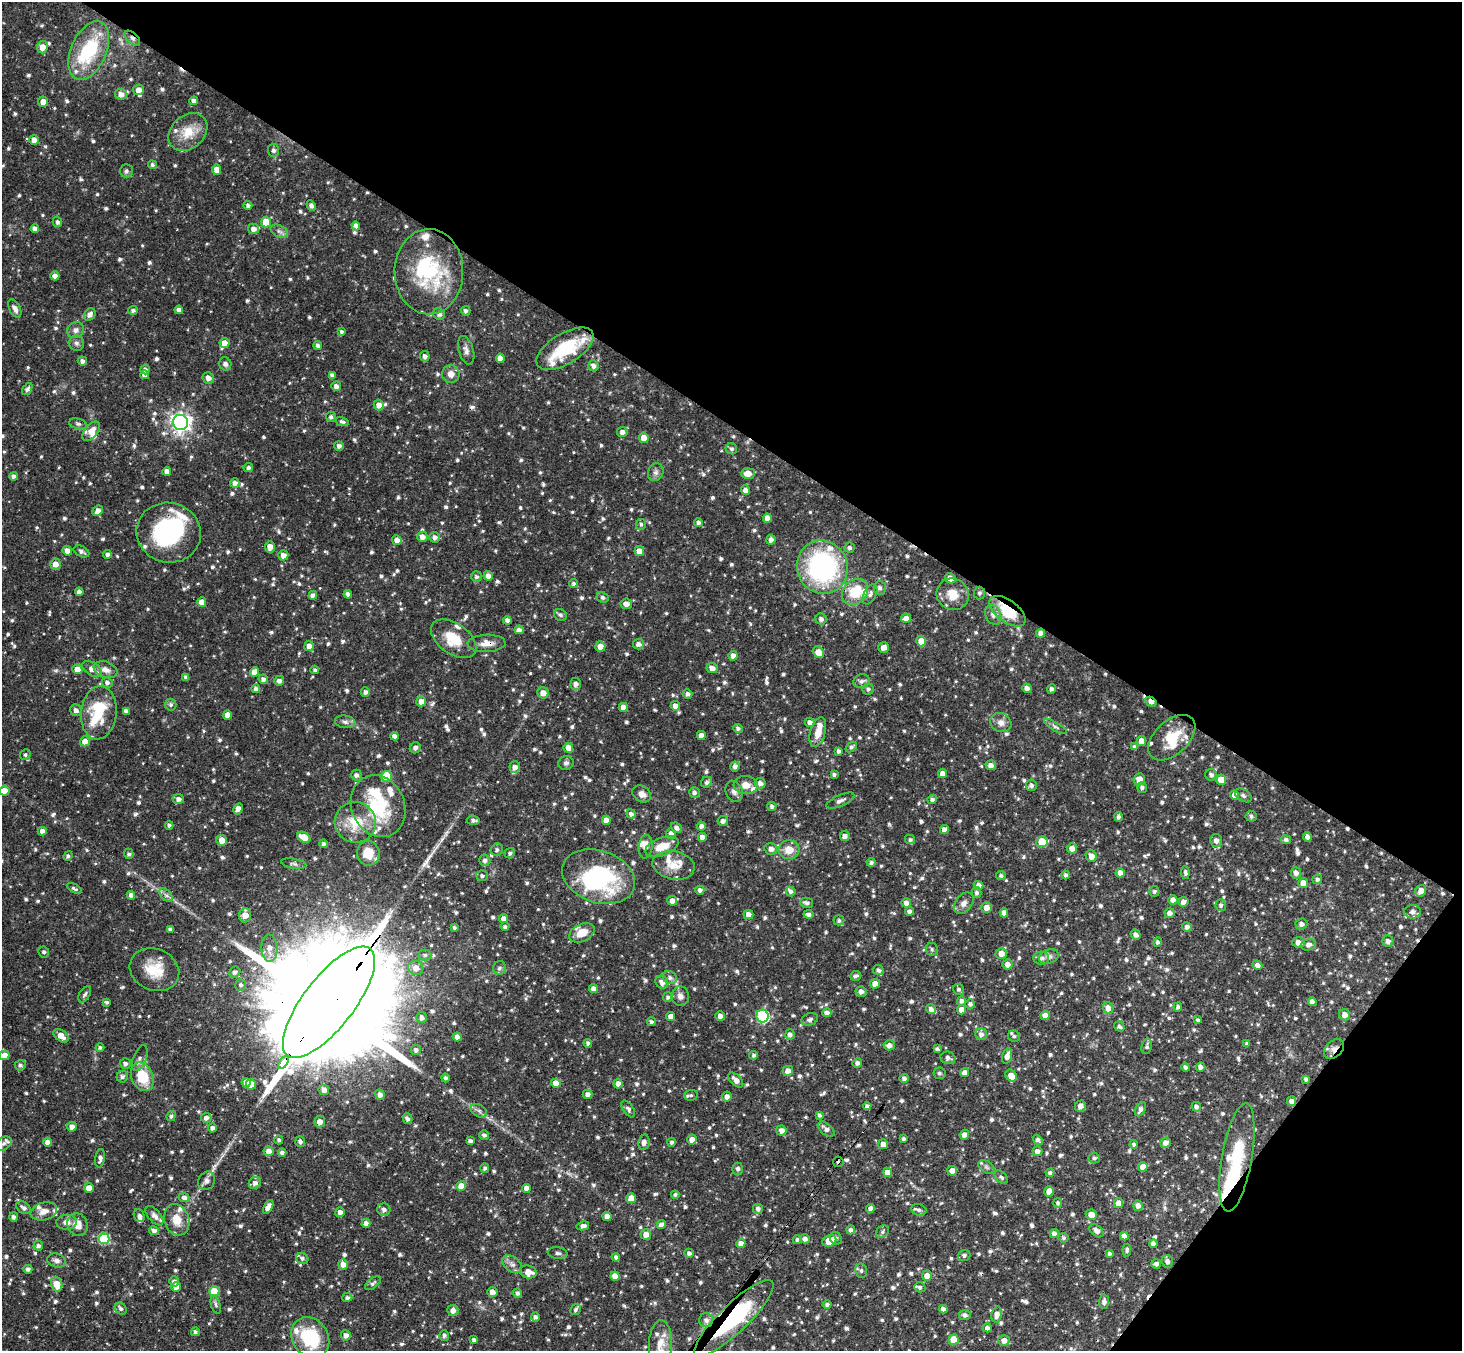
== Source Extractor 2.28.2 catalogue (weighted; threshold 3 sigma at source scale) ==
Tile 8 of 4 x 4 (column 4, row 2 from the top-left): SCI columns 4419-5878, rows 3038-4386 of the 5915 x 5936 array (HDU 1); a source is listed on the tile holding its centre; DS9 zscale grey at full resolution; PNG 1464 x 1353 px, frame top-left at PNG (2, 2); each listed source drawn as its Kron ellipse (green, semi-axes under 4 px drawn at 4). Shown black and unused: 36% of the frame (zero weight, under 3 of 4 exposures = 6% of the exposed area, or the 3 px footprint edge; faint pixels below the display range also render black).
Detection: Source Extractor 2.28.2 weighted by HDU 2 'WHT'; one run over the whole footprint, this tile lists its part. Background 0.0638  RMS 0.0039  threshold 0.0177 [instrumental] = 3 sigma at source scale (4.5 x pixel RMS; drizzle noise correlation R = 1.50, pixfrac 1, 0.05/0.05 arcsec/px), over >= 5 px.
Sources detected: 1249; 6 inside a brighter object's white glare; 7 cosmic-ray / hot-pixel residue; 2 long thin detections or spike segments (spike, bleed or trail) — neither listed nor drawn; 55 inside a brighter listed object's ellipse — not listed separately; of the other 1179, all 500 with FLUX_AUTO >= 0.923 (the completeness limit of this list) listed and drawn (679 fainter detections not listed), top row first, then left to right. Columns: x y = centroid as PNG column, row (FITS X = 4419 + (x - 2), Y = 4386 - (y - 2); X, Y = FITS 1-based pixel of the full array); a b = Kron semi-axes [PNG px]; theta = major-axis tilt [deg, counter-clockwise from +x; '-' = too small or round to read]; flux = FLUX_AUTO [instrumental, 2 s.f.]
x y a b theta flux
132 38 9 5 -44 1.3
42 47 6 5 - 4
89 50 31 17 66 26
138 90 5 5 - 2.3
121 94 6 5 - 2.8
194 101 4 4 - 1.9
43 102 5 5 - 3.6
188 132 22 16 43 8.9
34 140 5 4 - 2.8
273 150 6 5 - 1.1
152 165 4 4 - 1.1
216 170 5 4 - 2.8
126 171 6 6 - 1.2
248 205 4 4 - 1.2
311 205 5 4 - 1.4
57 222 5 4 - 1.1
266 222 5 5 - 8.4
356 226 4 4 - 1.7
35 229 4 4 - 2.4
253 229 5 5 - 2.4
279 231 9 6 -29 1.4
429 272 43 34 -89 36
55 276 4 4 - 2.2
15 309 10 5 -64 1.7
133 310 5 4 - 1.1
179 310 4 4 - 1.8
466 311 5 4 - 1.2
90 314 7 5 54 1.9
439 314 6 5 - 1.6
76 330 8 7 - 2
341 332 4 4 - 0.95
76 343 8 7 - 1.3
224 343 5 5 - 3.1
318 346 4 4 - 1.5
565 349 32 15 32 21
466 350 15 7 -73 2.1
425 356 5 5 - 1.5
500 358 4 4 - 2.7
82 361 4 4 - 1.5
225 364 6 6 - 2.1
593 366 5 5 - 1.7
145 369 5 5 - 1.1
451 374 9 8 - 3.1
145 375 4 4 - 2
332 375 4 4 - 1.5
208 378 6 5 - 2
336 386 5 5 - 2
27 389 7 4 54 1.2
379 405 5 5 - 3
331 417 5 5 - 0.99
180 422 8 7 - 210
342 422 7 4 -13 1.1
78 424 9 5 -14 1
91 431 11 6 49 3.9
622 432 5 5 - 1.9
644 438 5 5 - 3.6
339 446 5 5 - 1.4
731 449 6 5 - 1
248 468 5 4 - 1.2
167 471 4 4 - 2.1
656 472 9 7 66 1.6
748 473 7 5 5 4.1
14 476 4 4 - 1.4
235 483 4 4 - 1.9
746 490 5 4 - 2.3
98 511 6 4 43 2.3
767 518 5 4 - 2.8
698 523 4 4 - 1.3
641 524 5 5 - 0.92
169 533 32 30 -12 38
422 537 5 5 - 2.2
435 537 5 5 - 1.6
397 540 5 4 - 2.3
771 540 5 4 - 1.7
270 547 6 5 - 3.1
850 548 5 5 - 1.1
67 551 5 4 - 2.5
81 551 8 5 -27 1.4
639 551 5 5 - 3
107 554 4 4 - 1.3
283 555 5 5 - 3.1
55 564 5 5 - 2.8
822 567 27 25 -67 68
488 576 5 4 - 2.3
477 577 5 5 - 1.1
950 578 5 5 - 3.6
573 583 4 4 - 0.99
880 588 7 6 - 1.5
79 592 4 4 - 2
855 592 14 11 45 12
980 593 6 5 - 1.1
348 594 4 4 - 1.8
870 594 11 6 63 1.3
953 594 16 15 - 6.4
313 595 4 4 - 1.6
603 597 6 5 - 1.1
202 602 4 4 - 3.3
626 604 5 5 - 2.2
1008 611 21 11 -37 15
560 615 6 6 - 1.1
993 615 10 7 -68 2.2
906 618 5 4 - 2.2
821 619 6 5 - 1.4
507 620 4 4 - 1.6
519 630 4 4 - 1.8
1041 633 4 4 - 2.4
454 639 25 15 -35 10
921 641 5 5 - 3.9
486 643 19 8 2 3.7
638 644 5 5 - 2
309 646 5 4 - 2.6
600 646 5 5 - 2.9
883 647 5 5 - 2.7
818 652 6 5 - 4.5
733 656 5 4 - 2.4
712 668 5 5 - 2.5
77 669 5 5 - 3.3
92 669 11 6 -33 3.3
105 670 12 8 -20 2.8
315 670 4 4 - 0.94
254 672 5 4 - 3.6
186 677 4 4 - 1.4
263 679 5 4 - 1.5
279 681 5 5 - 1.5
861 681 8 7 - 1.5
107 683 5 4 - 1.3
576 684 6 5 - 2
1027 688 5 4 - 1.8
256 689 4 4 - 1.5
868 689 5 5 - 1.1
1052 689 5 4 - 1.2
365 692 5 4 - 1.3
543 693 6 5 - 3.1
688 694 5 4 - 1.4
421 702 5 5 - 3.1
1151 702 6 4 -29 2.3
171 705 6 6 - 0.94
675 706 5 4 - 2.6
623 707 4 4 - 2.8
76 710 6 5 - 1.8
126 711 4 4 - 1.7
99 713 27 17 84 18
227 715 4 4 - 2.8
345 722 10 6 -8 1.5
810 722 5 4 - 2
1001 723 11 9 -28 2.8
1055 727 13 4 -30 1.2
738 728 5 4 - 1
818 732 15 7 75 4.7
701 735 4 4 - 2.7
395 736 4 4 - 2
1172 738 28 17 43 11
85 741 5 5 - 2.9
1141 741 5 5 - 2.8
851 747 6 4 41 1.1
1135 747 4 4 - 1.1
415 748 6 5 - 1.7
568 748 5 5 - 3.4
839 751 4 4 - 1.2
25 755 5 5 - 0.96
566 763 7 7 - 1.2
991 765 5 5 - 2.2
735 766 5 4 - 1.7
515 767 5 5 - 2.1
942 774 4 4 - 2.9
356 775 5 5 - 1.4
834 775 4 3 - 1
1211 775 6 6 - 1.5
386 776 5 5 - 10
1139 779 6 5 - 3.3
1221 780 5 5 - 5.2
707 782 6 5 - 1.2
760 783 5 5 - 1.7
746 785 12 9 -3 3.4
1031 785 6 5 - 1.2
1142 787 5 5 - 1
4 791 5 5 - 3.4
734 791 10 8 -65 1.8
694 792 5 5 - 1.3
642 794 10 7 -35 2.3
1235 795 5 4 - 3
1243 795 9 5 -33 1.1
178 799 5 5 - 1.7
932 800 5 4 - 0.99
840 801 15 5 24 1.6
378 806 32 26 -66 28
772 806 4 4 - 1.2
238 809 6 4 61 2.9
631 814 4 4 - 1.5
1251 816 5 5 - 1.1
1118 817 4 4 - 1.1
473 820 6 4 -7 1.3
606 820 4 4 - 2.9
723 821 5 5 - 1.6
355 822 21 20 - 12
169 825 4 4 - 0.94
701 826 4 4 - 1.6
676 828 6 5 - 1.4
944 830 4 4 - 2.2
42 831 4 4 - 2.2
671 834 5 5 - 2.5
845 836 5 5 - 1.8
304 837 7 5 -31 5.6
702 837 4 4 - 2.7
1307 837 5 4 - 1.8
222 840 5 5 - 3.9
910 840 5 4 - 0.92
1286 840 5 4 - 1.3
1216 841 6 6 - 2
1042 842 6 5 - 12
323 844 4 4 - 1.1
646 847 12 7 84 2.4
662 847 18 9 21 6.5
1072 848 5 5 - 2.8
771 849 7 6 - 2
497 850 6 6 - 1.1
789 850 10 9 - 5
368 853 12 11 - 6.5
510 853 5 5 - 0.97
129 854 5 5 - 0.96
68 856 5 4 - 0.97
1091 856 6 5 - 3
485 860 6 5 - 1.5
871 863 4 4 - 1.1
294 864 13 5 -10 1.2
674 865 21 14 -11 6.2
1120 873 4 4 - 3.1
1185 873 6 4 -83 1
1296 873 5 5 - 2
1066 875 4 4 - 1
482 876 6 5 - 1
1001 876 5 4 - 0.98
598 877 38 26 -19 47
1317 879 5 4 - 1
1303 883 5 5 - 3.6
978 885 5 4 - 1.9
74 888 8 4 -28 0.96
700 890 4 4 - 1.5
791 891 5 4 - 1.1
1421 891 6 5 - 3
1154 892 5 5 - 0.94
977 893 5 5 - 1.1
131 895 4 4 - 1.8
166 895 8 5 -44 1.3
1173 900 5 4 - 2.2
672 901 5 5 - 2.5
1183 902 5 4 - 1.8
807 903 6 5 - 1.4
906 903 4 4 - 2
964 903 12 8 52 2.1
1221 905 6 5 - 1.1
986 907 5 5 - 3.1
910 911 4 4 - 1.6
1413 912 8 7 - 2
1004 913 4 4 - 2.6
1170 913 5 5 - 2.2
808 914 5 4 - 1.5
245 915 7 6 - 3.9
748 915 5 4 - 2.5
504 919 4 4 - 2.3
839 920 5 5 - 0.96
1301 924 6 5 - 1.8
505 927 4 4 - 0.97
1187 927 5 4 - 1.7
454 928 3 3 - 0.99
170 929 4 4 - 1.1
582 933 13 8 26 5.5
1136 935 5 4 - 1.4
1388 941 5 5 - 1.6
1157 942 5 4 - 0.97
1298 942 6 5 - 2.5
1309 945 7 5 15 1.9
269 948 14 8 -87 3.5
932 949 6 6 - 0.98
44 952 5 5 - 0.93
1001 953 6 5 - 3.2
425 955 6 5 - 0.95
1049 957 10 7 18 1.7
1041 958 8 6 -5 1.8
1008 964 5 5 - 2.2
1257 965 5 4 - 1.9
416 968 7 7 - 3.4
499 968 7 6 - 1.1
154 970 25 20 -23 11
878 970 6 5 - 1.2
235 972 6 5 - 1.3
855 976 5 5 - 1
670 977 7 6 - 1.3
662 982 7 6 - 2.2
875 984 5 4 - 3.2
241 985 6 5 - 1
594 989 4 4 - 2.9
959 989 6 5 - 1
861 991 5 5 - 1.8
85 994 9 5 59 0.96
680 996 10 8 -84 2.3
668 997 5 4 - 0.99
961 1001 5 4 - 1.4
106 1002 4 3 - 0.99
329 1002 68 25 52 27000
1312 1002 4 4 - 2.2
970 1004 4 4 - 1.2
1178 1007 5 4 - 0.99
1108 1008 6 5 - 2.8
931 1009 5 4 - 1.7
962 1010 4 4 - 3
827 1013 4 4 - 2
1045 1015 4 4 - 2.7
1345 1015 5 5 - 2.5
671 1016 4 4 - 2.7
720 1016 5 4 - 2
762 1016 6 6 - 39
422 1017 6 5 - 1.5
810 1019 8 6 20 1.3
1198 1020 4 4 - 0.93
651 1022 4 4 - 0.94
1119 1026 5 5 - 0.97
790 1034 5 4 - 1.7
981 1034 6 6 - 1.8
61 1036 9 5 -36 3.9
1014 1036 6 5 - 1
457 1037 4 4 - 2.7
588 1043 4 4 - 1.3
1247 1044 4 4 - 1.1
889 1045 5 5 - 2.1
1147 1046 8 5 78 0.99
100 1048 4 4 - 0.93
937 1049 4 3 - 1
1334 1049 11 8 43 2.5
416 1050 5 5 - 1.4
5 1055 5 5 - 3.5
754 1055 4 4 - 0.97
1007 1056 8 4 74 2.5
140 1058 13 6 68 1.8
948 1058 7 6 - 1.7
283 1062 7 3 54 390
125 1063 5 5 - 1.4
857 1063 5 4 - 1.4
20 1065 5 5 - 1.1
1185 1067 4 3 - 0.94
1201 1067 5 4 - 1.6
788 1071 5 5 - 2.4
939 1073 6 6 - 0.98
965 1073 4 4 - 2.6
1011 1076 6 5 - 3.3
122 1077 6 5 - 1.1
142 1077 15 10 -65 13
445 1078 4 4 - 0.98
904 1078 4 4 - 1.2
1306 1079 4 4 - 1.3
736 1080 9 5 -45 2.8
246 1083 4 4 - 2.9
556 1083 5 4 - 4.7
251 1084 5 5 - 5.1
618 1084 5 4 - 2.4
324 1090 5 5 - 2.5
587 1094 5 4 - 2
380 1095 5 4 - 2
691 1095 7 5 6 0.95
727 1097 5 4 - 2.2
1292 1101 5 4 - 1.9
867 1106 4 4 - 1.2
1080 1106 6 5 - 2.1
1196 1107 5 5 - 1.3
628 1109 9 5 -54 1.1
1140 1109 8 5 62 1.6
479 1111 9 6 -30 1.3
819 1115 3 3 - 0.93
171 1116 5 4 - 1
206 1118 5 5 - 1.6
407 1119 5 4 - 1.3
320 1122 5 5 - 2.4
72 1127 5 4 - 2.4
212 1128 4 4 - 1.5
826 1129 10 5 -39 1.8
781 1130 5 5 - 2.3
484 1135 5 4 - 1.1
964 1135 5 4 - 1.8
903 1139 4 3 - 0.94
279 1140 4 4 - 1
692 1140 5 5 - 2.9
1038 1140 6 4 -52 1.3
300 1141 5 5 - 1.1
470 1141 4 3 - 1.1
47 1142 4 4 - 1.9
644 1142 8 5 80 1.9
671 1142 4 4 - 1
1165 1143 5 5 - 1.9
3 1144 9 6 32 1.3
883 1144 5 5 - 1.9
1134 1144 4 4 - 1
269 1151 5 5 - 2.7
1037 1151 5 5 - 2.1
282 1153 4 4 - 1.5
1237 1157 55 15 80 26
100 1158 9 5 82 1.4
1094 1158 5 5 - 1.1
838 1162 5 5 - 1
986 1167 9 5 -36 1.3
1143 1167 5 4 - 3.5
485 1168 4 4 - 1
738 1169 6 5 - 1.2
952 1171 5 5 - 3.3
887 1172 5 4 - 3
1050 1173 4 4 - 1.1
1001 1177 8 5 -44 1.1
207 1181 9 8 - 1.8
255 1183 6 6 - 2
461 1186 5 5 - 5
89 1188 5 5 - 3.2
527 1188 4 4 - 2.4
1049 1191 5 5 - 4
675 1195 4 4 - 0.95
184 1198 5 4 - 1.5
631 1198 5 5 - 3.5
1058 1203 5 4 - 1.1
1118 1203 5 4 - 3.2
1138 1206 5 5 - 1.8
268 1207 8 4 62 3
24 1208 8 5 -34 1.4
871 1208 4 4 - 1.8
758 1209 5 5 - 1.3
384 1210 6 6 - 1.7
919 1210 8 5 -20 1.2
44 1211 13 8 15 3.3
340 1212 5 4 - 2.1
1091 1215 5 5 - 4.6
139 1216 7 5 -67 1.3
154 1216 11 6 -48 1.7
607 1216 4 4 - 2.5
13 1217 5 4 - 1.2
177 1220 16 12 -71 5.3
67 1222 10 7 4 2.6
366 1223 4 4 - 1.7
77 1224 12 10 -64 4.1
661 1225 4 4 - 1.7
583 1226 6 4 12 1.7
851 1230 4 4 - 1.5
154 1231 5 4 - 1.7
1096 1231 8 5 -43 2.1
882 1232 7 5 47 0.93
1054 1233 4 4 - 1.9
646 1234 5 5 - 2.8
1124 1236 4 4 - 2.1
836 1238 6 5 - 1.1
1063 1238 5 4 - 0.97
104 1239 5 5 - 25
805 1239 5 4 - 1.6
797 1240 4 4 - 0.97
829 1241 7 5 23 5.7
741 1243 4 4 - 2.8
1153 1244 4 4 - 1.6
38 1246 5 4 - 1.3
1127 1250 6 4 83 0.99
558 1253 10 6 -6 1.5
689 1253 4 4 - 1.3
1109 1253 4 4 - 0.95
964 1255 6 5 - 1.1
616 1257 4 4 - 1
302 1258 6 5 - 1.2
57 1261 9 7 -17 1.7
1167 1261 6 5 - 1.6
343 1264 5 5 - 3
512 1264 11 7 -39 2
1156 1264 5 4 - 1.2
28 1269 4 4 - 1.2
861 1271 7 6 - 1
528 1272 8 6 -15 4.1
615 1276 4 4 - 3.4
927 1276 5 5 - 2.6
174 1281 5 5 - 1.3
373 1283 9 5 37 1
57 1284 7 5 -72 5.7
176 1287 5 4 - 2.5
920 1287 6 5 - 1
214 1291 5 5 - 12
492 1292 5 5 - 2.4
518 1293 5 4 - 1.2
347 1297 5 4 - 1.2
1104 1301 7 5 86 1.5
216 1304 9 4 -73 0.98
827 1305 4 4 - 1.1
121 1308 6 5 - 1.3
576 1309 6 4 59 1.1
943 1309 4 4 - 1.9
453 1311 6 5 - 2.3
997 1314 8 5 78 2.7
965 1315 5 5 - 1.6
535 1317 5 4 - 1.1
734 1318 53 14 44 39
706 1320 7 7 - 1.7
987 1328 4 4 - 1.7
195 1332 4 4 - 0.97
346 1335 5 5 - 1.9
444 1335 5 5 - 1.2
310 1337 21 18 -54 24
474 1340 4 4 - 1.3
954 1340 5 5 - 9.2
1004 1341 5 5 - 3.1
660 1344 24 11 87 5.6
Overlapping masked pixels (flux is a lower limit): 13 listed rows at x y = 132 38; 565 349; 1008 611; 486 643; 1151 702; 329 1002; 1334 1049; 283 1062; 1292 1101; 1237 1157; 838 1162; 734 1318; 706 1320
Isophote crosses this tile's border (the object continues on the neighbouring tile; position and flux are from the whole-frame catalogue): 2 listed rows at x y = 310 1337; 660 1344